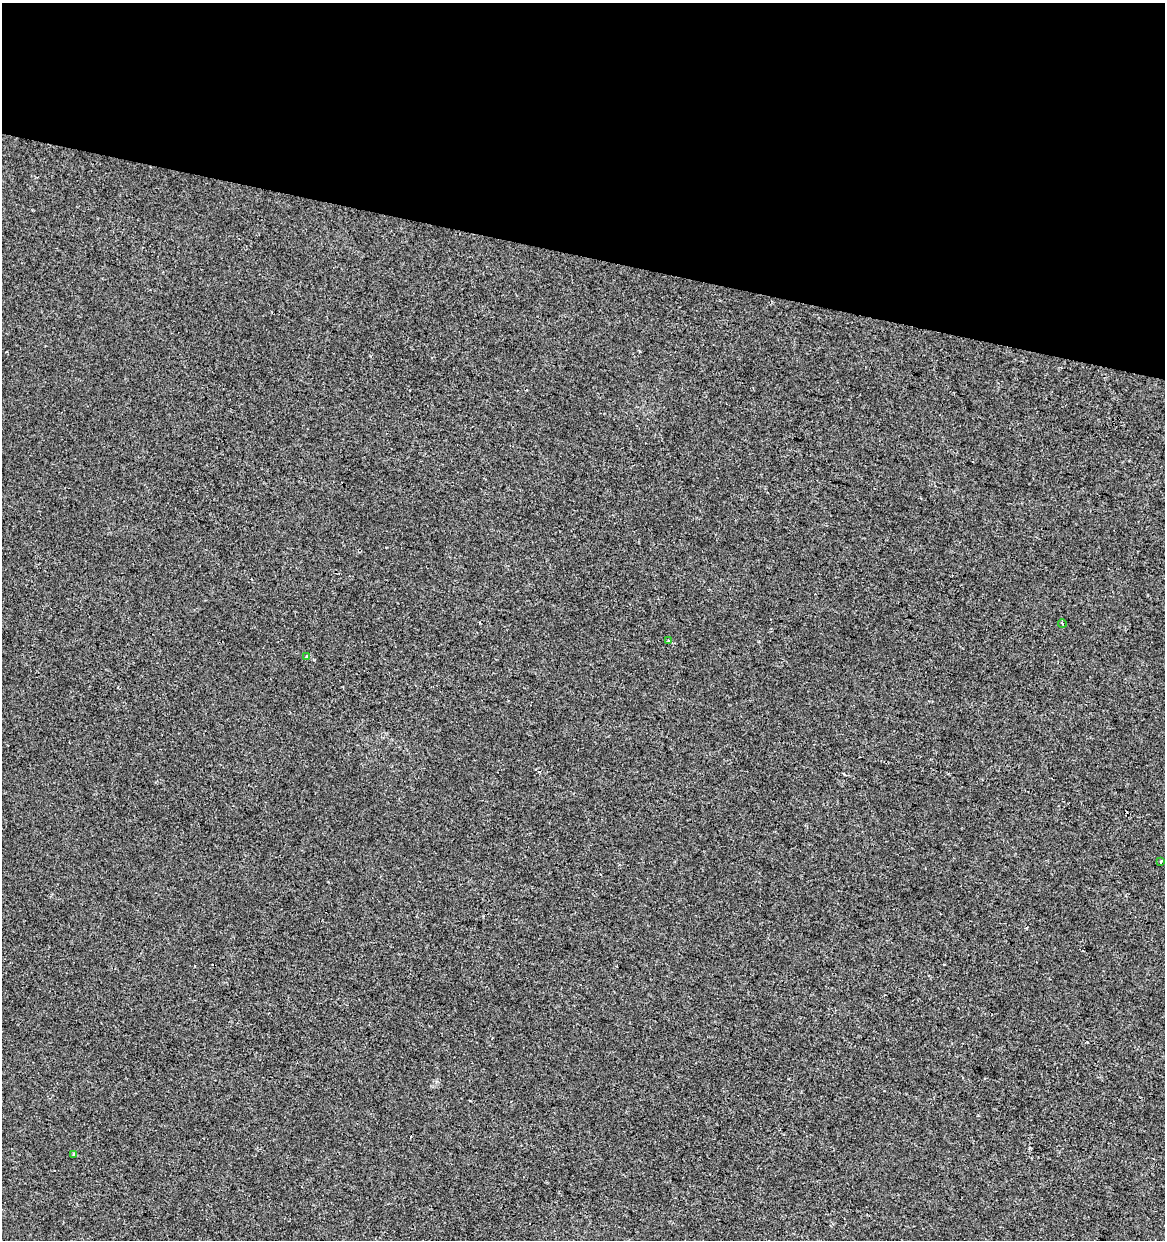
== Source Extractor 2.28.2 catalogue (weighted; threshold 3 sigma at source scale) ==
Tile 2 of 4 x 4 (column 2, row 1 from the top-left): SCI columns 1447-2609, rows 3715-4952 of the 5158 x 4958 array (HDU 1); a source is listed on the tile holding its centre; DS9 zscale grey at full resolution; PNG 1167 x 1242 px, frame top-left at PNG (2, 3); each listed source drawn as its Kron ellipse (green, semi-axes under 4 px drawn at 4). Shown black and unused: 21% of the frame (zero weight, under 2 of 3 exposures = <1% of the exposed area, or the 3 px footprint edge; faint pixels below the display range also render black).
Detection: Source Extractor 2.28.2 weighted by HDU 2 'WHT'; one run over the whole footprint, this tile lists its part. Background -5.27e-04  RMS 0.0042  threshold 0.019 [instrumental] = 3 sigma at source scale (4.5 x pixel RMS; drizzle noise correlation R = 1.50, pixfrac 1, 0.0396/0.0396 arcsec/px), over >= 5 px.
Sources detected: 7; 2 cosmic-ray / hot-pixel residue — neither listed nor drawn; the other 5 listed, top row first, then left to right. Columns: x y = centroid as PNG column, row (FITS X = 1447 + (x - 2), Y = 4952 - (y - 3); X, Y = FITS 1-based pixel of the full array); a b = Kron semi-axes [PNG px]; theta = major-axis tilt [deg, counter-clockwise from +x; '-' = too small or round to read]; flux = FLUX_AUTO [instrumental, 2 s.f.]
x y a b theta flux
1062 624 4 3 - 0.79
668 641 3 3 - 0.91
306 657 4 3 - 0.88
1161 862 3 3 - 2
74 1154 3 3 - 0.95